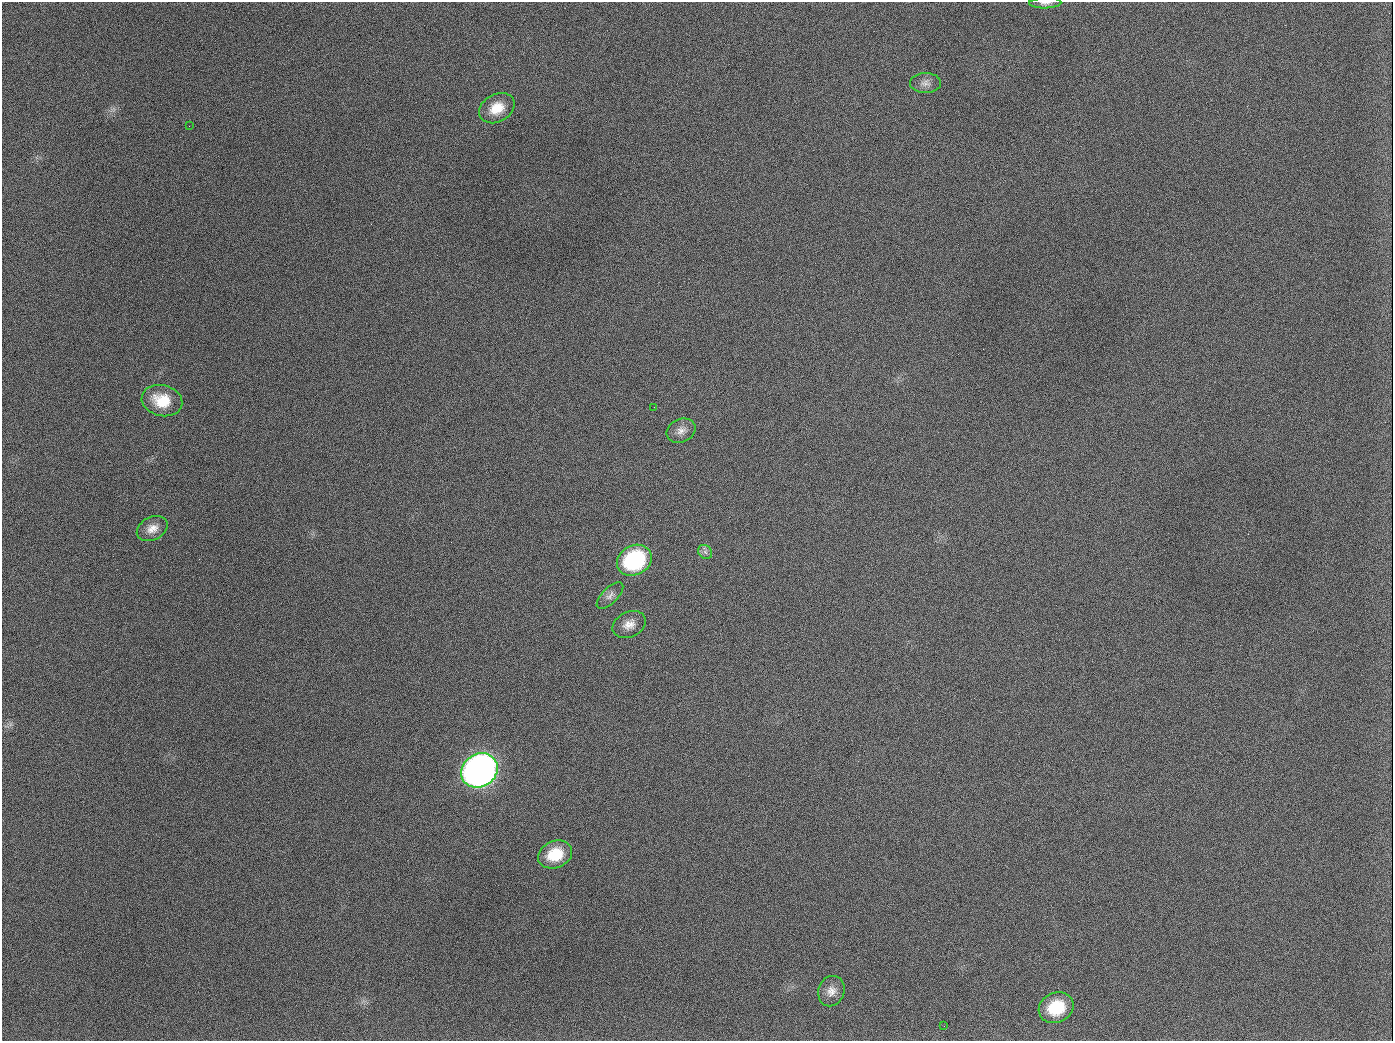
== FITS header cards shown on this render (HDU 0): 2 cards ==
NAXIS1  =                 1391
NAXIS2  =                 1039

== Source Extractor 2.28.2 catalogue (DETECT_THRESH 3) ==
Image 1391 x 1039 px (HDU 0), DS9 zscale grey, 1 PNG px = 1 image px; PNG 1395 x 1043 px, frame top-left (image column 1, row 1039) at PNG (2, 2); each listed source drawn as its Kron ellipse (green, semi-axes under 4 px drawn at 4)
Background 1700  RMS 74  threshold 223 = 3 sigma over >= 5 px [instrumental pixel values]
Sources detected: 17; all 17 listed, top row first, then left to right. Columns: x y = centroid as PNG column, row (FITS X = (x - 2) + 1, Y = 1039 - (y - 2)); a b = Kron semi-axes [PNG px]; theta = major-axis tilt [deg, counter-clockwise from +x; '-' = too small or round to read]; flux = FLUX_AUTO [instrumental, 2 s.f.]
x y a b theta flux
1045 3 16 5 2 2.1e+04
925 83 15 10 1 3.3e+04
497 108 19 14 29 1.0e+05
189 126 2 2 - 6.2e+03
162 401 20 15 -14 1.6e+05
654 407 2 2 - 3.5e+03
681 431 15 11 24 4.2e+04
152 529 16 11 27 5.2e+04
705 552 8 6 -46 1.7e+04
634 560 18 14 29 5.2e+05
610 595 17 7 46 2.7e+04
629 625 17 12 26 5.3e+04
479 770 19 16 35 3.7e+06
555 854 17 13 23 1.6e+05
831 991 15 13 69 4.7e+04
1056 1008 18 15 26 2.0e+05
944 1026 2 2 - 4.8e+03
At the frame edge (FLAGS 8, measured only in part): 1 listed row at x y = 1045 3